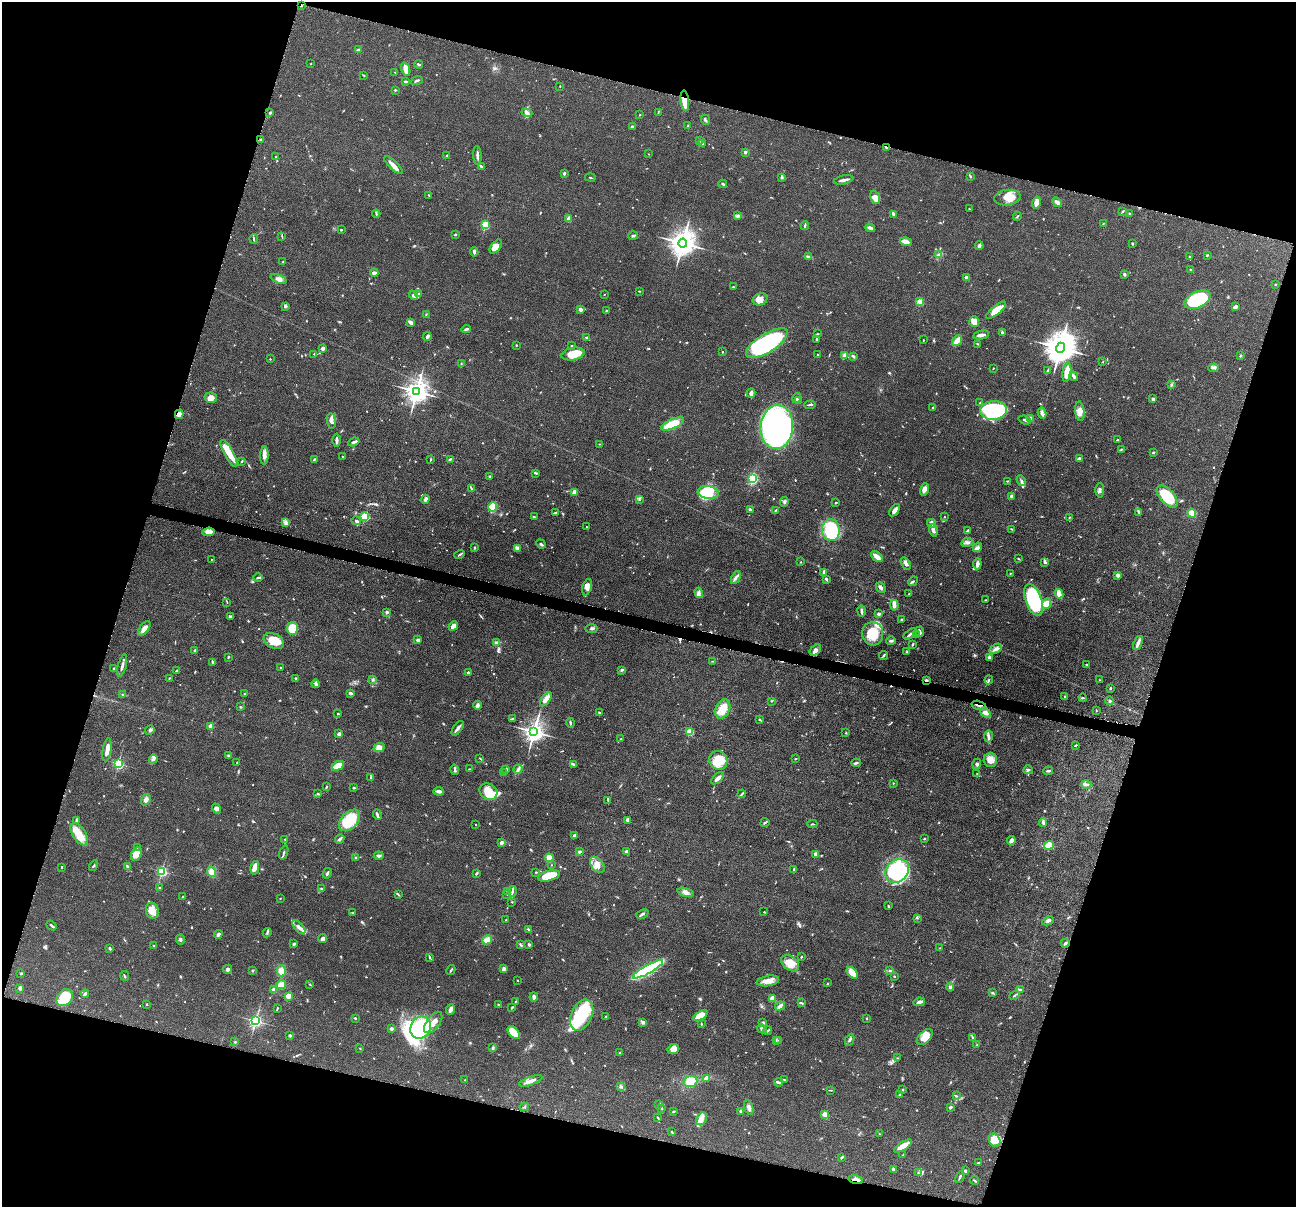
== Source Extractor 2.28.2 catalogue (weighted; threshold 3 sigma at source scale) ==
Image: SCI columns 6-5178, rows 253-5070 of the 5183 x 5197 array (HDU 1 of 3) = the unmasked area's bounding box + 8 px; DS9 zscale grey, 4 x 4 block average (1 PNG px = mean of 4 x 4 image px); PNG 1298 x 1209 px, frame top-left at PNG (2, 2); each listed source drawn as its Kron ellipse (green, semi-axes under 4 px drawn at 4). Shown black and unused: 34% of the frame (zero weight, under 4 of 8 exposures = <1% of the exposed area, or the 3 px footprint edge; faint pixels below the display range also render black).
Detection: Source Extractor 2.28.2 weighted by HDU 2 'WHT'. Background 0.0365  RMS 0.0036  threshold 0.0148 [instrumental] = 3 sigma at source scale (4.09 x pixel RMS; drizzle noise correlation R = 1.36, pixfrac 0.8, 0.05/0.05 arcsec/px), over >= 5 px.
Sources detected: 939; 3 too faint to see at this stretch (4 x 4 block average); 5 inside a brighter object's white glare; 2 cosmic-ray / hot-pixel residue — neither listed nor drawn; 22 coinciding with a brighter row at this scale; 56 inside a brighter listed object's ellipse — not listed separately; of the other 851, all 500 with FLUX_AUTO >= 1.19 (the completeness limit of this list) listed and drawn (351 fainter detections not listed), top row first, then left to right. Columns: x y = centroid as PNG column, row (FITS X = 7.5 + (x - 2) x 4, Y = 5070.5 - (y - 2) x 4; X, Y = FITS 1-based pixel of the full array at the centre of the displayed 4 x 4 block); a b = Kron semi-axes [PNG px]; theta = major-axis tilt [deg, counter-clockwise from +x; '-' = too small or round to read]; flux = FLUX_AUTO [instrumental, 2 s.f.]
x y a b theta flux
301 6 3 2 - 2.1
358 50 3 2 - 2.7
311 64 2 2 - 1.3
418 64 4 2 - 2.5
406 69 7 4 -69 13
395 72 2 2 - 1.4
363 75 4 2 - 1.6
405 81 4 2 - 1.8
417 81 6 2 20 2.7
560 86 2 2 - 1.3
395 90 3 2 - 1.2
685 101 10 4 -84 29
658 112 3 2 - 1.4
270 113 3 2 - 3.1
527 113 5 3 - 6.2
640 115 2 2 - 1.4
705 120 5 2 - 3.1
688 126 3 2 - 2.1
632 127 2 2 - 10
260 139 3 2 - 1.3
699 141 3 2 - 2.6
703 144 2 2 - 1.5
886 147 2 2 - 11
745 152 2 2 - 13
649 154 2 2 - 1.4
447 155 2 2 - 1.5
477 155 9 2 -86 6.7
276 157 2 2 - 1.3
393 165 12 4 -43 12
481 167 4 2 - 2.6
564 173 3 2 - 3.3
970 176 3 2 - 1.8
590 177 5 2 - 1.3
782 177 4 2 - 2.3
844 180 10 2 12 8.1
723 184 4 2 - 3.2
429 195 2 2 - 1.6
875 197 7 4 -66 15
1007 198 13 8 6 32
1036 202 6 4 76 12
1057 202 5 3 - 8.1
969 209 2 2 - 1.2
1123 211 3 2 - 1.9
1129 213 2 2 - 1.6
376 214 4 2 - 2.1
893 214 3 2 - 5.8
738 216 4 3 - 4
1017 216 4 2 - 2.4
569 219 4 4 - 7.7
1103 224 2 2 - 1.5
485 225 2 2 - 150
805 225 4 2 - 2.5
870 228 5 3 - 5.5
341 230 3 2 - 1.9
455 234 2 2 - 3.2
282 236 4 2 - 1.5
633 236 5 2 - 2.6
254 239 5 2 - 2.7
906 242 6 3 -16 15
683 243 4 4 - 2900
1132 243 2 2 - 2.4
979 246 4 2 - 4.9
496 247 8 4 51 15
474 252 4 2 - 4.4
939 255 3 2 - 2.4
1207 255 2 2 - 1.9
809 257 3 2 - 8.9
1189 257 2 2 - 1.7
283 261 2 2 - 1.2
1191 270 3 2 - 1.6
374 273 4 3 - 5.6
1124 274 2 2 - 4.2
966 278 2 2 - 25
279 279 8 3 -20 8.4
1275 284 2 2 - 1.8
733 287 2 2 - 2.3
639 291 2 2 - 1.5
418 293 3 2 - 2.3
604 294 2 2 - 1.3
413 295 5 3 - 5.3
760 299 7 6 - 13
1197 300 14 8 25 180
920 302 2 2 - 87
285 306 3 3 - 3.7
1235 307 4 3 - 5.5
580 309 3 2 - 6.2
996 310 12 4 39 37
606 311 2 2 - 1.6
426 314 2 2 - 1.6
974 321 5 5 - 17
411 322 4 2 - 9.4
466 329 5 2 - 3.4
1002 332 3 2 - 3.3
817 334 2 2 - 2.1
981 335 8 2 11 8.8
427 337 4 2 - 6.3
587 338 4 3 - 2.5
817 339 3 2 - 2.1
923 340 2 2 - 1.3
957 341 6 2 52 40
767 343 24 9 32 300
978 344 3 2 - 1.4
516 345 2 2 - 1.3
572 346 2 2 - 2.3
323 348 3 3 - 5
1060 348 5 4 - 5400
722 352 2 2 - 1.6
314 354 2 2 - 1.2
573 354 12 6 11 37
817 355 2 2 - 1.3
845 356 3 3 - 3.1
1240 356 3 2 - 2.6
853 357 4 2 - 3.3
270 359 2 2 - 2.1
1103 362 2 2 - 1.3
461 364 4 2 - 1.4
993 368 2 2 - 1.2
1213 368 5 3 - 4.2
1048 371 3 2 - 7.1
1067 372 10 4 82 18
1074 376 5 2 - 5.9
1171 385 4 2 - 2.5
417 391 4 3 - 2100
751 393 4 2 - 11
211 398 6 5 - 13
797 398 5 2 - 3
1153 399 2 2 - 5.6
799 401 4 3 - 5
980 403 2 2 - 1.7
810 405 5 2 - 3.1
933 408 2 2 - 4.9
994 410 13 9 6 230
1080 411 10 4 -84 16
1042 413 5 3 - 5.3
179 414 5 4 - 6.4
1030 418 3 2 - 6.3
1025 420 6 2 -19 4.2
331 421 8 4 -84 7.3
672 424 12 4 24 48
777 427 22 16 85 700
337 440 6 2 89 6.4
1117 440 3 2 - 1.5
354 442 6 2 20 5.7
599 444 2 2 - 1.3
1122 449 3 2 - 1.4
1154 452 3 2 - 2
229 453 15 4 -61 35
264 455 9 3 88 9.1
343 457 2 2 - 1.2
314 459 3 2 - 2.3
450 459 4 2 - 3.9
1079 459 3 2 - 5.8
430 460 3 2 - 1.6
242 461 3 2 - 1.8
536 473 3 2 - 1.9
489 476 2 2 - 1.5
753 478 3 2 - 180
1007 481 2 2 - 1.5
1021 481 6 3 -63 4.8
471 489 3 2 - 1.9
924 489 6 4 75 9.4
1100 490 7 3 87 5.1
574 492 4 3 - 13
708 492 10 6 -7 65
1011 496 3 2 - 5.2
1167 496 13 7 -48 86
425 499 5 3 - 4.4
639 500 2 2 - 1.8
784 502 5 3 - 3.7
836 502 2 2 - 4.6
492 507 5 3 - 53
750 509 4 2 - 2.7
895 510 7 3 53 9.7
775 511 4 2 - 1.6
555 513 3 2 - 5
1139 513 2 2 - 1.4
1192 513 5 4 - 16
365 516 2 2 - 180
534 517 3 2 - 2.6
944 517 2 2 - 1.2
1069 518 4 2 - 1.6
356 521 4 2 - 4.5
286 522 4 2 - 3.8
931 523 4 3 - 3.6
586 527 2 2 - 1.4
1012 529 4 2 - 1.8
831 530 11 9 -87 110
933 530 6 3 -74 8.5
968 530 3 2 - 3.1
208 532 6 4 6 14
967 542 6 4 9 6.1
541 544 5 2 - 3.3
977 547 5 3 - 4.8
474 548 3 2 - 1.5
517 549 3 2 - 2.4
459 554 5 2 - 3.3
877 557 7 3 -42 19
1018 558 3 2 - 1.5
211 559 2 2 - 1.3
801 562 2 2 - 2.3
906 563 6 3 -56 6.9
1044 563 4 2 - 1.8
977 564 5 3 - 8.6
824 572 4 2 - 7.2
1010 573 2 2 - 1.4
1118 575 3 3 - 5.9
258 578 5 2 - 3.4
736 578 7 3 65 5.8
826 579 4 2 - 2.9
913 581 5 2 - 2.9
587 587 8 4 74 10
881 588 5 3 - 5.5
699 593 5 3 - 4.4
909 594 2 2 - 1.6
1059 594 5 3 - 13
986 600 2 2 - 1.2
1033 600 16 8 -70 220
227 602 2 2 - 1.2
1046 604 5 4 - 20
894 605 5 3 - 7.8
861 611 5 2 - 6.2
387 612 2 2 - 16
879 614 3 2 - 5.9
231 617 4 2 - 3.8
901 619 2 2 - 2.2
453 626 5 4 - 16
144 628 8 4 54 22
292 629 6 5 - 53
592 629 6 2 2 3.2
920 631 5 2 - 5.5
873 634 12 10 -85 58
910 634 8 2 34 5.7
916 635 3 2 - 1.6
418 640 2 2 - 28
274 641 11 7 -27 33
891 641 5 2 - 3.5
496 642 4 2 - 1.8
1138 643 7 3 66 9.2
913 644 4 2 - 2
996 649 7 3 32 7.8
815 650 7 4 43 7.7
195 651 2 2 - 3.3
907 651 3 2 - 1.6
883 656 5 2 - 2.9
228 657 3 2 - 2.5
989 658 3 2 - 2.5
713 661 3 2 - 1.6
213 662 4 2 - 3.7
1086 665 2 2 - 1.5
122 666 11 2 75 7.6
281 668 2 2 - 1.8
113 669 3 2 - 2
177 670 3 2 - 1.7
621 670 3 2 - 2
468 672 2 2 - 3.3
169 678 2 2 - 1.5
296 678 2 2 - 2.7
373 680 3 2 - 2.2
926 680 2 2 - 14
989 680 4 2 - 2
1100 680 4 2 - 1.7
316 684 4 3 - 6.1
1111 688 3 2 - 1.7
350 693 4 2 - 3.7
123 694 4 2 - 2.1
244 694 2 2 - 1.5
1065 696 2 2 - 1.5
1083 698 4 2 - 2.2
546 699 8 3 52 19
771 701 3 2 - 1.3
1110 701 4 3 - 3.9
477 705 4 3 - 5.3
979 705 7 2 -14 4.4
240 707 3 2 - 1.6
723 709 10 7 66 31
1096 710 3 2 - 1.2
599 713 3 2 - 2.2
985 713 6 3 -40 13
338 714 2 2 - 2.3
512 718 2 2 - 2.5
759 719 2 2 - 1.6
570 723 5 2 - 3.3
210 726 2 2 - 42
458 728 8 2 53 7.7
150 730 5 4 - 4.6
534 732 3 3 - 1600
690 732 2 2 - 110
846 733 2 2 - 1.6
339 734 3 2 - 7.9
988 736 6 3 90 5.9
620 739 2 2 - 1.2
1076 745 4 2 - 2
379 747 5 4 - 12
107 750 11 3 80 18
229 756 3 2 - 3.5
480 758 3 2 - 1.2
153 759 4 3 - 4.6
796 759 2 2 - 1.4
718 760 9 9 - 38
990 760 7 7 - 21
237 762 2 2 - 1.3
118 763 2 2 - 290
856 763 5 2 - 2.8
977 764 5 3 - 4.5
574 765 3 2 - 2.3
338 766 6 3 29 29
470 769 3 2 - 1.6
518 769 5 2 - 3.4
455 770 5 2 - 3.1
506 770 4 2 - 3.9
1028 770 4 3 - 3.1
1048 771 5 2 - 2.8
503 773 3 2 - 1.9
977 774 2 2 - 2
371 778 3 2 - 3.3
718 778 8 3 44 12
893 783 2 2 - 1.4
1086 784 5 2 - 3.3
326 787 2 2 - 1.5
354 788 3 2 - 1.8
439 791 5 3 - 7.8
488 792 9 8 - 31
318 794 2 2 - 2.3
742 794 4 2 - 3
146 800 6 4 57 7.9
608 800 4 2 - 2.1
217 809 5 4 - 6.8
377 815 5 2 - 4.4
77 820 3 2 - 1.7
349 820 13 8 47 84
628 820 4 2 - 6.8
1043 822 4 2 - 5.3
765 823 4 2 - 2.3
812 824 5 2 - 2
476 825 2 2 - 1.5
79 834 12 6 -57 30
574 836 3 2 - 4.7
285 839 2 2 - 1.2
340 839 5 2 - 4.5
925 839 2 2 - 1.9
1011 841 5 4 - 5.7
502 842 3 2 - 6.6
1049 845 5 3 - 53
137 847 2 2 - 1.6
580 852 2 2 - 5
627 852 4 3 - 6.3
284 853 7 2 69 2.9
136 854 7 5 64 23
816 854 3 3 - 11
379 856 5 3 - 4.5
356 858 2 2 - 4.9
549 858 4 3 - 22
551 865 2 2 - 1.2
597 865 9 6 -50 14
94 866 5 2 - 2.3
127 866 3 2 - 2.6
62 867 2 2 - 1.7
255 868 7 3 78 10
794 869 3 2 - 1.7
162 871 2 2 - 310
897 871 13 10 44 220
212 872 5 4 - 16
536 872 2 2 - 1.4
327 873 5 2 - 3.4
476 873 4 2 - 3
549 876 11 5 14 39
160 888 2 2 - 3.5
322 889 3 3 - 2.7
507 891 2 2 - 1.3
512 891 5 2 - 3.7
686 892 8 3 -15 8.3
507 894 3 2 - 3
398 895 4 2 - 1.5
183 897 2 2 - 3.4
280 898 2 2 - 1.4
512 902 2 2 - 1.5
888 906 3 2 - 1.7
152 911 8 6 -78 18
764 912 2 2 - 1.4
353 913 3 2 - 1.9
642 914 6 2 24 3.7
918 918 3 2 - 1.7
506 920 2 2 - 1.3
1048 921 6 3 24 4.5
51 925 6 2 -39 3.4
299 927 8 3 -49 9.7
528 929 4 2 - 2
267 933 5 2 - 2.9
218 934 4 3 - 5.8
323 939 4 2 - 7.8
180 940 5 3 - 3.4
487 940 5 3 - 18
1065 943 4 2 - 3.6
294 944 3 3 - 2.8
520 944 4 2 - 1.9
529 945 3 2 - 3.6
154 946 2 2 - 1.8
110 948 3 2 - 2.4
940 948 2 2 - 1.4
430 957 3 2 - 1.5
801 957 3 2 - 1.9
790 963 10 6 -39 27
228 969 4 4 - 5
504 969 3 2 - 8.4
648 969 17 3 30 350
451 970 5 2 - 2.4
253 971 2 2 - 2.1
281 971 5 4 - 15
889 971 4 2 - 2.6
852 973 7 3 -49 26
21 974 3 2 - 1.2
124 976 5 2 - 2.2
894 977 2 2 - 1.4
517 980 2 2 - 1.4
768 981 11 5 10 17
828 983 2 2 - 1.2
281 984 5 3 - 18
310 984 3 2 - 1.2
950 987 4 2 - 4.3
20 989 4 2 - 2.3
274 990 3 3 - 10
1021 990 4 2 - 2.1
992 992 3 2 - 1.4
85 994 4 2 - 4.4
1014 995 5 2 - 2.6
289 996 2 2 - 77
534 997 4 3 - 5.8
65 998 9 7 49 75
772 999 4 2 - 27
515 1001 2 2 - 1.3
919 1002 6 2 12 8
802 1003 4 2 - 1.9
147 1004 2 2 - 1.3
499 1005 3 2 - 4.3
780 1006 5 3 - 7.1
512 1007 3 2 - 2
277 1008 3 2 - 1.6
450 1010 5 3 - 10
582 1015 16 10 65 130
606 1016 2 2 - 1.6
700 1016 8 4 29 39
355 1018 2 2 - 2.7
867 1018 2 2 - 1.7
255 1021 2 2 - 530
643 1022 4 3 - 4.1
433 1023 12 6 52 24
763 1023 2 2 - 6
701 1024 3 2 - 1.2
421 1027 11 10 - 130
391 1029 2 2 - 6.2
762 1029 5 3 - 4.1
768 1030 4 2 - 2.2
514 1033 8 4 -48 50
290 1036 2 2 - 14
925 1037 10 5 45 26
973 1037 4 2 - 2.4
776 1040 3 2 - 1.4
779 1040 2 2 - 1.4
850 1040 6 3 63 4.4
235 1042 2 2 - 1.5
977 1045 2 2 - 1.3
360 1048 2 2 - 1.2
493 1048 3 2 - 1.7
673 1049 6 5 - 14
620 1053 4 2 - 1.6
897 1058 3 2 - 1.7
707 1078 4 3 - 11
465 1080 2 2 - 1.3
784 1080 3 2 - 2.1
531 1081 12 3 20 11
690 1081 7 5 20 31
779 1082 4 2 - 4.9
621 1087 3 2 - 2.9
902 1089 3 2 - 1.9
831 1090 4 2 - 1.5
899 1095 2 2 - 1.2
956 1096 3 2 - 1.3
659 1104 3 2 - 1.2
524 1107 5 2 - 1.4
749 1107 8 4 -70 6.9
950 1107 3 2 - 4
661 1108 3 2 - 1.8
673 1111 3 2 - 1.7
741 1111 3 3 - 4.7
825 1115 2 2 - 70
658 1118 3 2 - 1.7
701 1119 7 5 57 16
672 1132 2 2 - 2
879 1134 3 2 - 1.6
994 1140 7 5 -58 26
903 1146 10 3 32 19
903 1155 3 2 - 1.2
841 1158 3 2 - 3
978 1163 3 2 - 1.6
893 1169 3 3 - 3.1
965 1171 2 2 - 3.9
918 1173 3 2 - 1.5
960 1177 6 2 67 3.2
856 1180 7 2 -12 7.3
974 1180 4 2 - 2.5
Overlapping masked pixels (flux is a lower limit): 7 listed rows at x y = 301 6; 685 101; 886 147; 179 414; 926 680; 979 705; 856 1180
Diffuse or blended objects may show on this block-average render without a row.